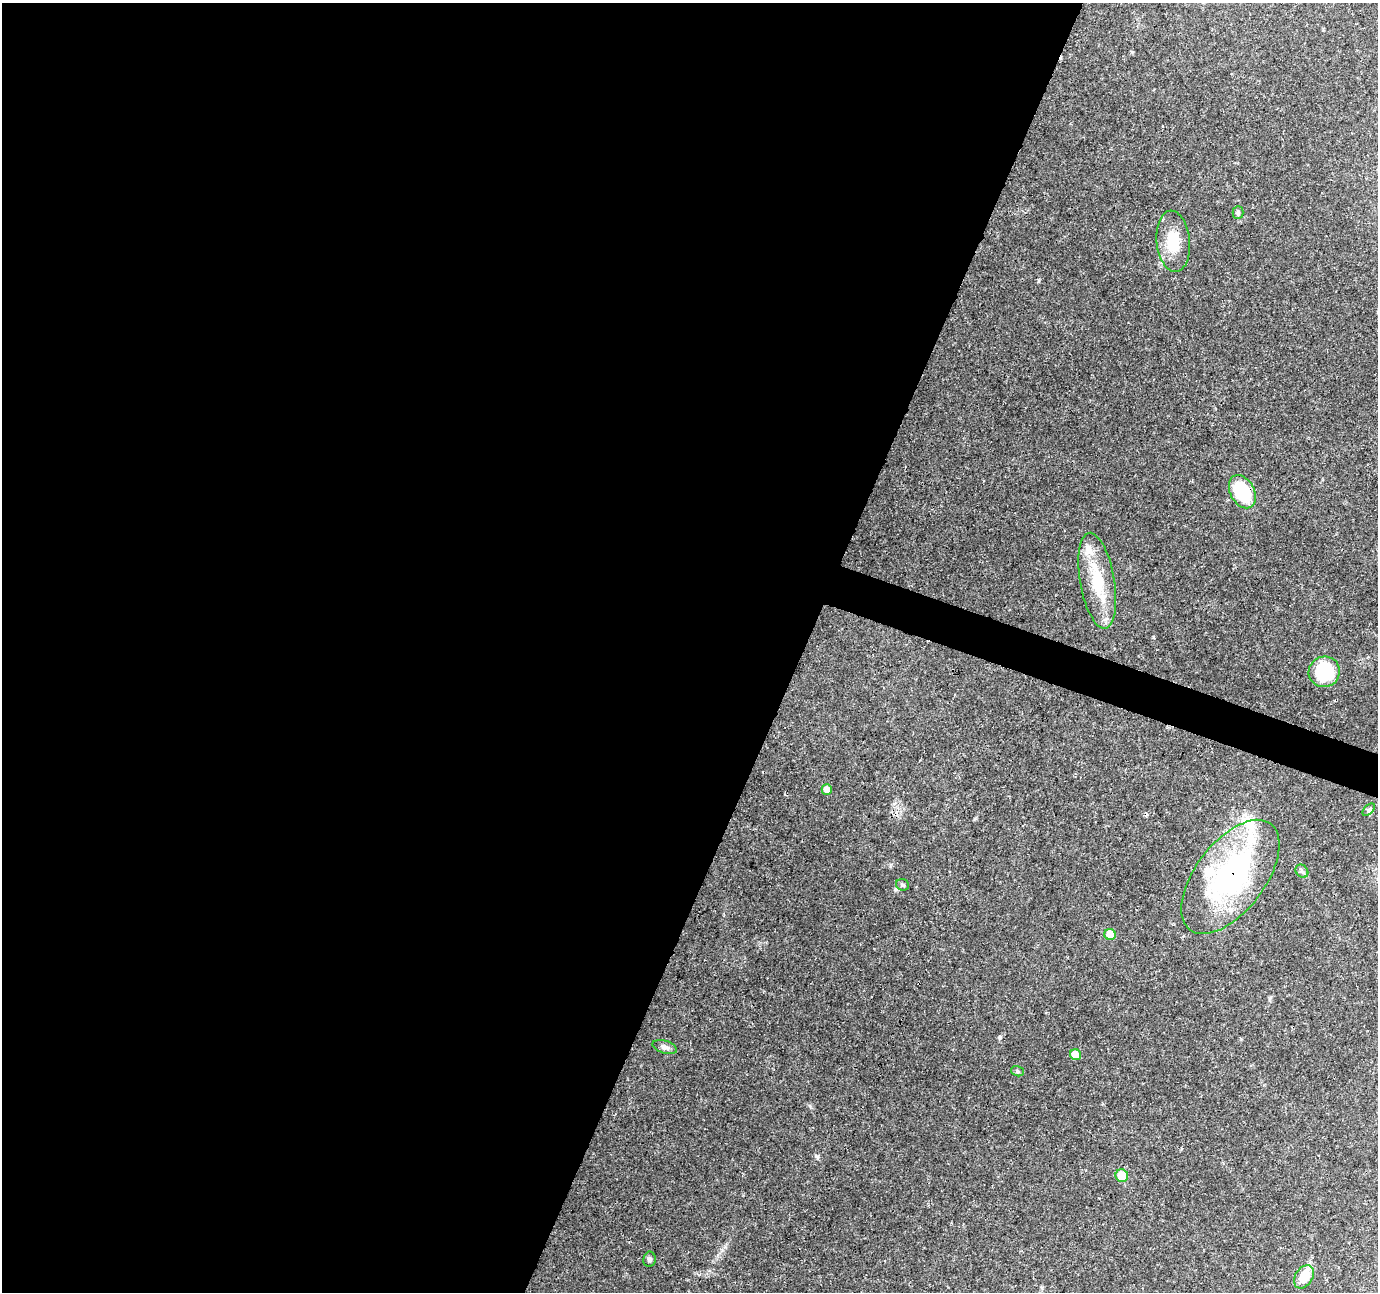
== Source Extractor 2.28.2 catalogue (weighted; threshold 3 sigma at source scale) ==
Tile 5 of 4 x 4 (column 1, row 2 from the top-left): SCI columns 1-1376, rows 2796-4085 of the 5515 x 5653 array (HDU 1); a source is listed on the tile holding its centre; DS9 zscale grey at full resolution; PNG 1380 x 1294 px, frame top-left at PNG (2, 3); each listed source drawn as its Kron ellipse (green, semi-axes under 4 px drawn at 4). Shown black and unused: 60% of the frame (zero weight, under 3 of 4 exposures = <1% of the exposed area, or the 3 px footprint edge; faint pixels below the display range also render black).
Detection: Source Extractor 2.28.2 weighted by HDU 2 'WHT'; one run over the whole footprint, this tile lists its part. Background 0.0562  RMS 0.0027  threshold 0.0123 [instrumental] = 3 sigma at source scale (4.5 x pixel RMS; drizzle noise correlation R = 1.50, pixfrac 1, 0.0396/0.0396 arcsec/px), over >= 5 px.
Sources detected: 22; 1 cosmic-ray / hot-pixel residue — neither listed nor drawn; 4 inside a brighter listed object's ellipse — not listed separately; the other 17 listed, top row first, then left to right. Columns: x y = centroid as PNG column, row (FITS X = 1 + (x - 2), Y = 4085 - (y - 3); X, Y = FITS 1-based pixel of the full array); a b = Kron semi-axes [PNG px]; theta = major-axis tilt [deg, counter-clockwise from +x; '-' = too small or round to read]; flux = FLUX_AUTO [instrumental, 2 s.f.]
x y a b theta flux
1238 212 6 5 - 0.54
1173 241 31 16 -84 7.9
1242 492 18 12 -62 17
1097 581 48 17 -80 12
1324 672 16 15 - 14
827 790 5 5 - 2.1
1369 810 7 4 45 0.58
1302 871 7 5 -47 0.66
1230 877 67 34 53 56
903 885 6 5 - 0.53
1110 934 6 5 - 6.1
665 1047 12 6 -17 1.1
1075 1055 6 5 - 5.2
1017 1071 6 5 - 0.46
1122 1176 6 6 - 7.4
649 1259 7 6 - 0.7
1304 1277 12 8 56 5.5
Overlapping masked pixels (flux is a lower limit): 2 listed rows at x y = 1242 492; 1230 877
Unlisted compact peaks at least as high as the median listed source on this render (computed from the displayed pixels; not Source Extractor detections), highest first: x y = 1000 1037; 816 1156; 1153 637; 810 1106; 975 818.